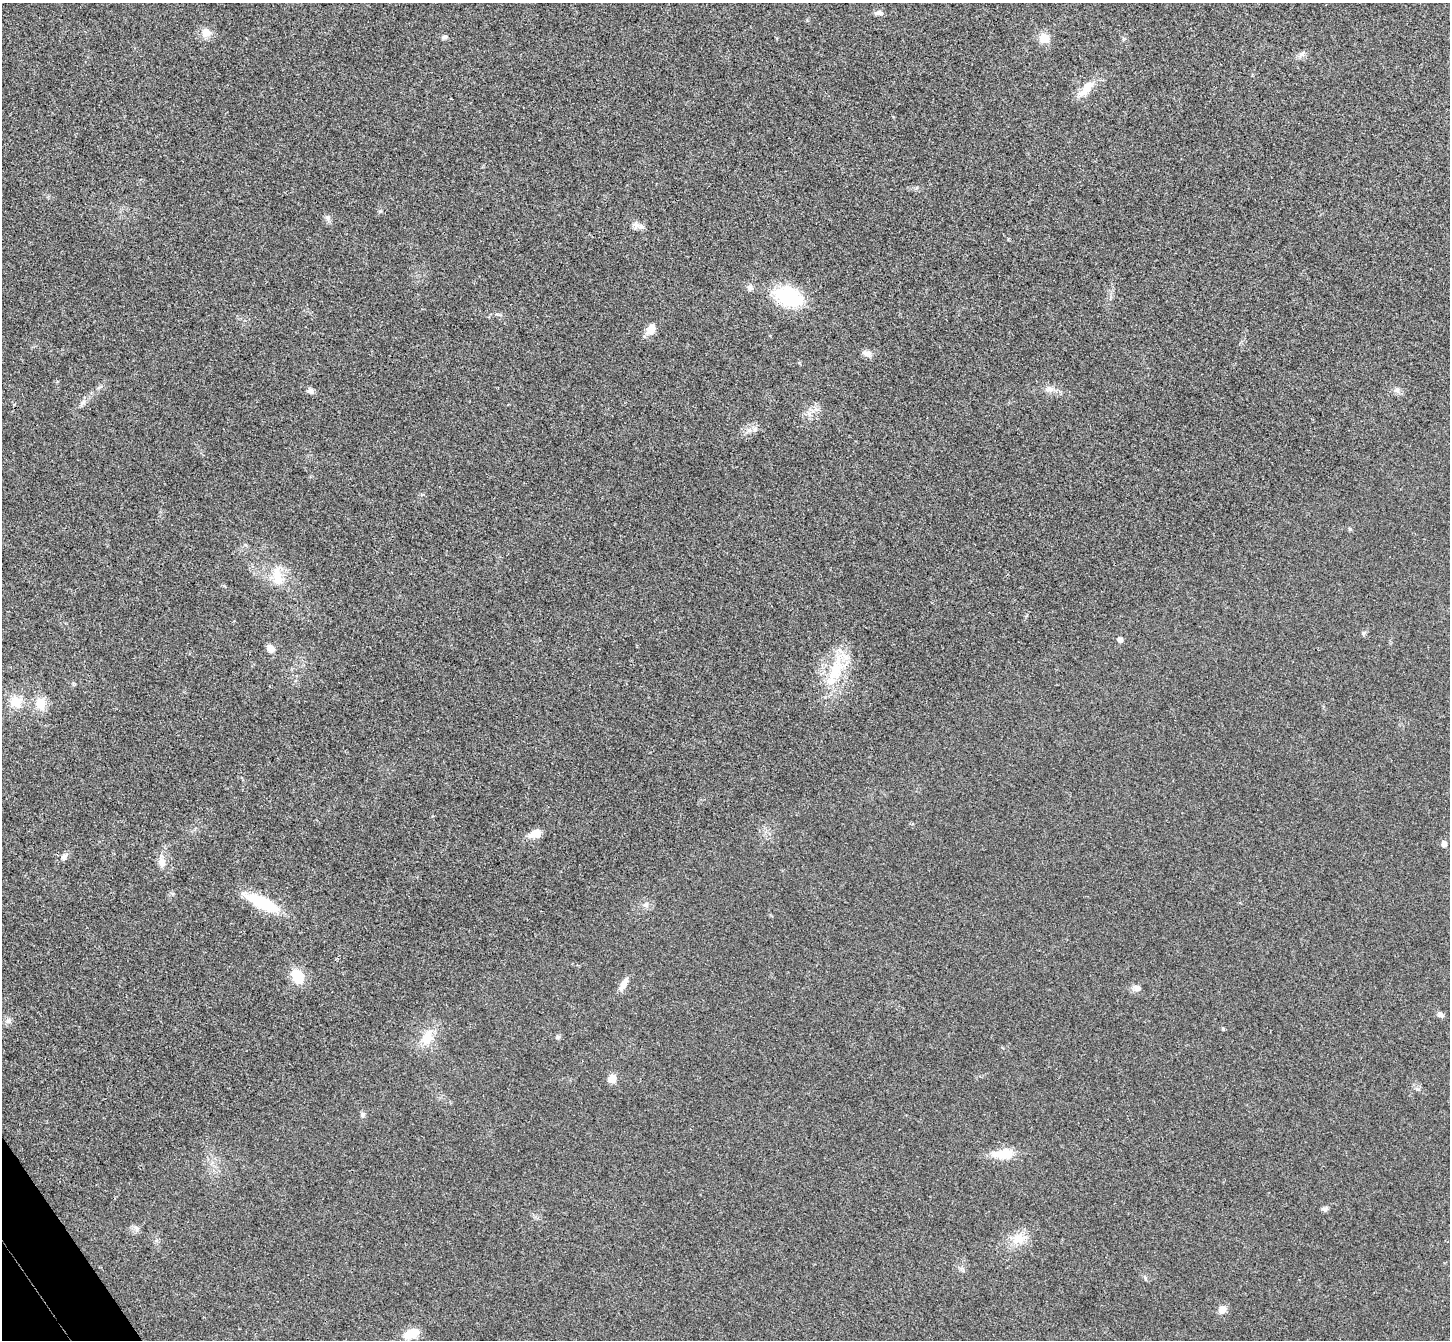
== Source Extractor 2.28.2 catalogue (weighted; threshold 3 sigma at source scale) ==
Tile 7 of 4 x 4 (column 3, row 2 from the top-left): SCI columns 2946-4393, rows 2869-4206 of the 5894 x 5870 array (HDU 1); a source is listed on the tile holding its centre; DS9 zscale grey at full resolution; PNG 1452 x 1342 px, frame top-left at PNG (2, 3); no overlay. Shown black and unused: <1% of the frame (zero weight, under 3 of 4 exposures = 6% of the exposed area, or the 3 px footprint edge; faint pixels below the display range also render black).
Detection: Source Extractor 2.28.2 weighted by HDU 2 'WHT'; one run over the whole footprint, this tile lists its part. Background 0.0249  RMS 0.0047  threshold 0.0209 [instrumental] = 3 sigma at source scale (4.5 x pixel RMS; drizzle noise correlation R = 1.50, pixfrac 1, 0.05/0.05 arcsec/px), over >= 5 px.
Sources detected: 47; all 47 listed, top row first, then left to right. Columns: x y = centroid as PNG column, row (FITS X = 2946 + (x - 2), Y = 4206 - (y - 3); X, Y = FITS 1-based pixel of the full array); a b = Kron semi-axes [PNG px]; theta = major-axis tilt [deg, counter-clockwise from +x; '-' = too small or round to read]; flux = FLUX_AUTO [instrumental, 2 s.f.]
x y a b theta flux
878 13 11 6 5 1.7
206 32 14 12 48 4.1
445 37 8 6 13 1.1
1044 38 11 11 - 5.9
1301 55 8 5 45 1.4
1087 88 27 10 47 7.4
328 218 8 7 - 1.5
642 226 8 7 - 1.8
750 288 9 7 -14 1.6
788 297 28 17 -22 32
651 329 14 10 62 4.6
867 353 13 8 -8 2.4
1049 389 14 8 0 2.9
1397 390 11 5 -78 1.4
310 391 9 7 -25 1.8
809 414 8 6 -47 1.7
755 429 7 4 71 0.95
1350 529 6 4 -43 0.57
278 576 28 14 -80 9.7
1120 639 5 5 - 2
271 649 10 8 -47 2.9
835 671 46 19 72 23
16 702 14 13 - 8
40 703 14 12 -72 7.6
535 834 16 10 10 4.2
1444 844 6 5 - 2.3
64 857 9 7 68 1.8
161 862 10 9 - 3.2
263 903 43 12 -26 21
645 905 7 4 -19 1
298 976 16 13 -61 11
623 985 18 7 59 3.8
1137 988 10 7 1 2.3
1440 1014 8 6 -45 1.4
8 1021 9 5 28 1.5
558 1037 6 5 - 0.83
427 1038 20 14 63 9.4
612 1078 10 8 68 4.2
1417 1089 6 5 - 0.89
363 1115 7 7 - 1.1
1004 1154 24 11 3 11
1325 1209 8 6 20 1.2
136 1228 8 4 -45 1.3
1019 1239 21 14 13 7.9
1145 1277 7 4 -71 0.8
1222 1309 9 8 - 3.5
411 1334 18 9 19 9
Unlisted compact peaks at least as high as the median listed source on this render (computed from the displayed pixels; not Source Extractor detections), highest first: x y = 1223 1029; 380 211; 1363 633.